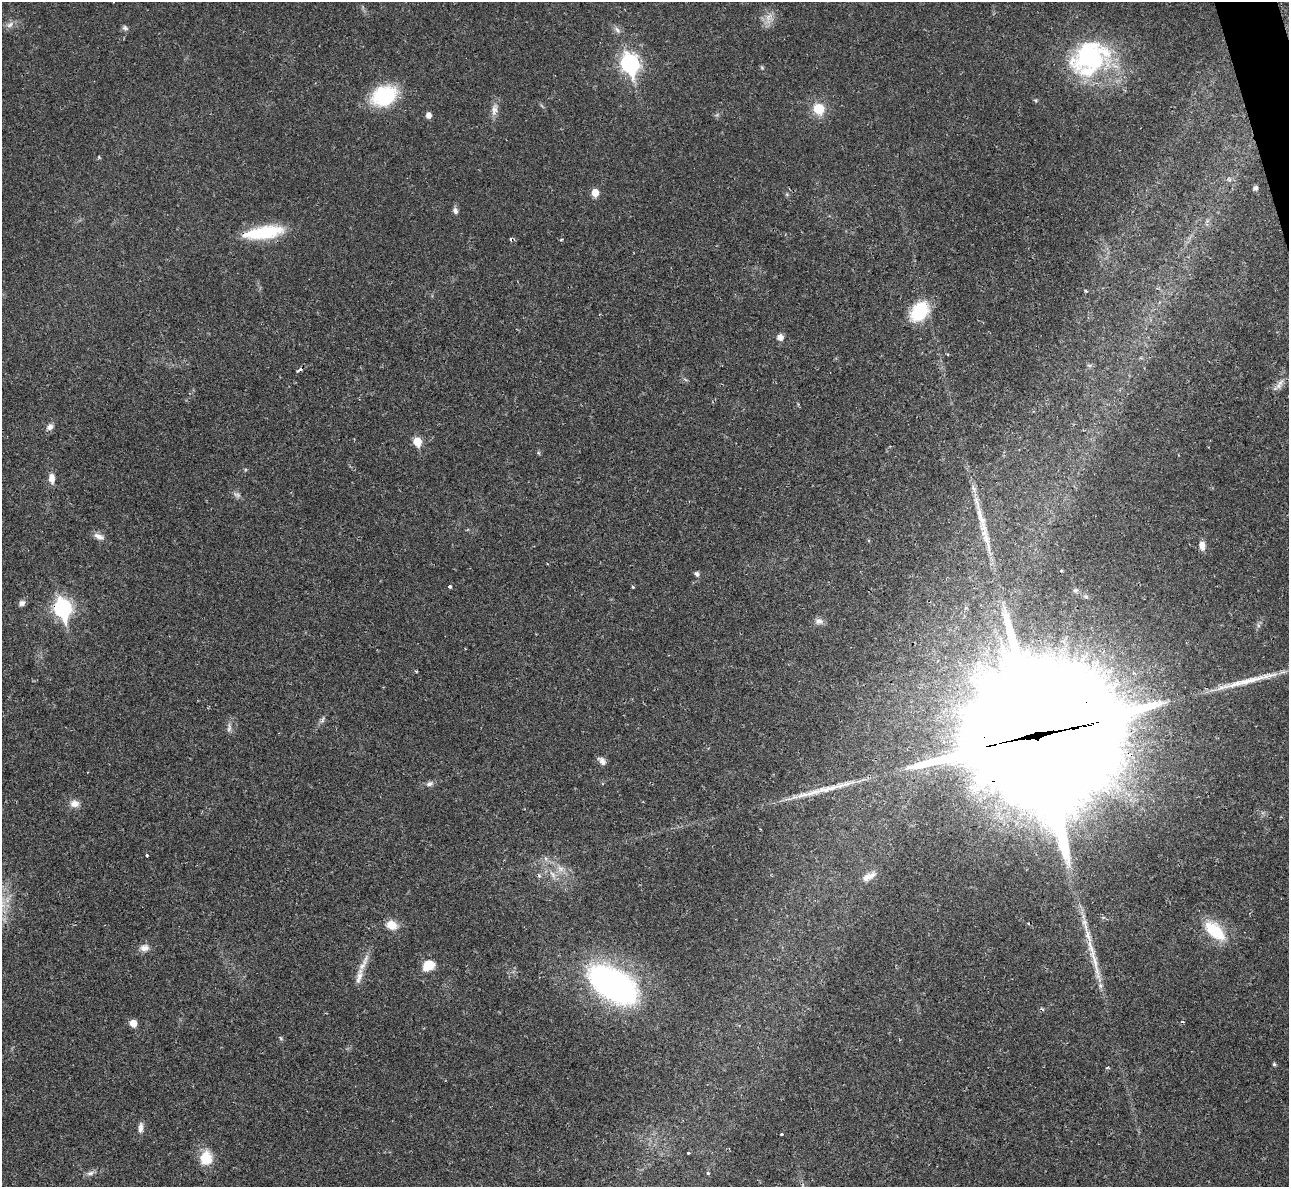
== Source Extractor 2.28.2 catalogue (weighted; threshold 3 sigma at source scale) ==
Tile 10 of 4 x 4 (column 2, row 3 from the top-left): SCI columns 1300-2586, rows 1489-2673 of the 5213 x 5195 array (HDU 1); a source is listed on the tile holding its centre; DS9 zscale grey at full resolution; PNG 1291 x 1189 px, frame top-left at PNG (2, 2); no overlay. Shown black and unused: <1% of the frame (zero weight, under 2 of 3 exposures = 3% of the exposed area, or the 3 px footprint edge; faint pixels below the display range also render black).
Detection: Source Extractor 2.28.2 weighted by HDU 2 'WHT'; one run over the whole footprint, this tile lists its part. Background 0.0288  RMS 0.0041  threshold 0.0184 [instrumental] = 3 sigma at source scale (4.5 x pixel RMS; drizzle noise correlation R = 1.50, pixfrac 1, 0.05/0.05 arcsec/px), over >= 5 px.
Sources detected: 74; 4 cosmic-ray / hot-pixel residue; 2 long thin detections or spike segments (spike, bleed or trail) — not listed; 4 inside a brighter listed object's ellipse — not listed separately; the other 64 listed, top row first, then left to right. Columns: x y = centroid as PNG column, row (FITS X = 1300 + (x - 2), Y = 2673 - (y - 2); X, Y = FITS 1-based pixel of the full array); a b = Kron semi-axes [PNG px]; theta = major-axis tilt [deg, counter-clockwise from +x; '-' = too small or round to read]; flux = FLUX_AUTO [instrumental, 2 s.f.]
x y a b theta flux
768 17 10 6 80 2.5
10 25 12 7 31 1.9
125 28 9 6 -28 1
617 30 10 6 -53 1.5
1091 56 41 30 17 64
630 64 9 7 -75 150
762 68 6 4 -2 0.52
384 96 20 15 24 37
1036 100 5 3 - 0.43
494 109 19 8 79 3
819 109 12 11 - 9.1
429 115 5 5 - 2.6
1255 188 5 5 - 1.5
595 193 5 5 - 6.8
455 210 8 6 -79 1.4
263 232 45 13 9 23
561 239 4 3 - 0.42
1085 291 6 3 -19 0.5
919 311 19 13 54 24
780 337 9 9 - 1.9
1089 365 6 4 -18 0.66
1280 383 12 7 41 2.4
50 427 10 8 51 1.9
417 441 6 5 - 12
539 453 6 4 -70 0.52
52 478 11 7 -86 3.5
237 495 10 7 -24 1.4
982 520 57 8 -75 11
99 536 15 7 -25 2.5
1202 545 10 7 -83 2.8
697 574 7 5 -63 1.1
450 586 3 3 - 1.5
633 587 4 3 - 0.42
1075 590 6 6 - 0.88
22 603 8 7 - 1.6
63 608 9 7 -75 130
819 621 10 9 - 2.1
323 720 11 5 67 1.2
229 728 14 5 86 1.6
1036 736 72 44 10 27000
602 761 11 7 -46 2
429 784 10 6 17 1.5
810 793 55 7 15 9.9
74 804 11 9 -5 3
147 855 3 3 - 0.77
560 868 10 8 -52 2.5
553 874 10 7 -53 2.3
868 877 21 8 27 3.6
392 925 11 8 -21 6.3
1087 931 54 7 -74 10
1215 931 30 15 -43 15
144 948 13 9 13 2.6
364 963 32 7 64 4.2
428 965 14 11 23 6.2
612 985 54 28 -31 120
133 1023 5 5 - 5.5
281 1038 6 4 -60 0.55
1274 1064 5 4 - 0.63
140 1128 13 6 84 2.2
781 1134 3 3 - 1.4
688 1153 3 3 - 0.81
206 1158 18 15 87 8
90 1173 12 6 12 1.6
708 1173 3 3 - 0.89
Overlapping masked pixels (flux is a lower limit): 3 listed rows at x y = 263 232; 63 608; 1036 736